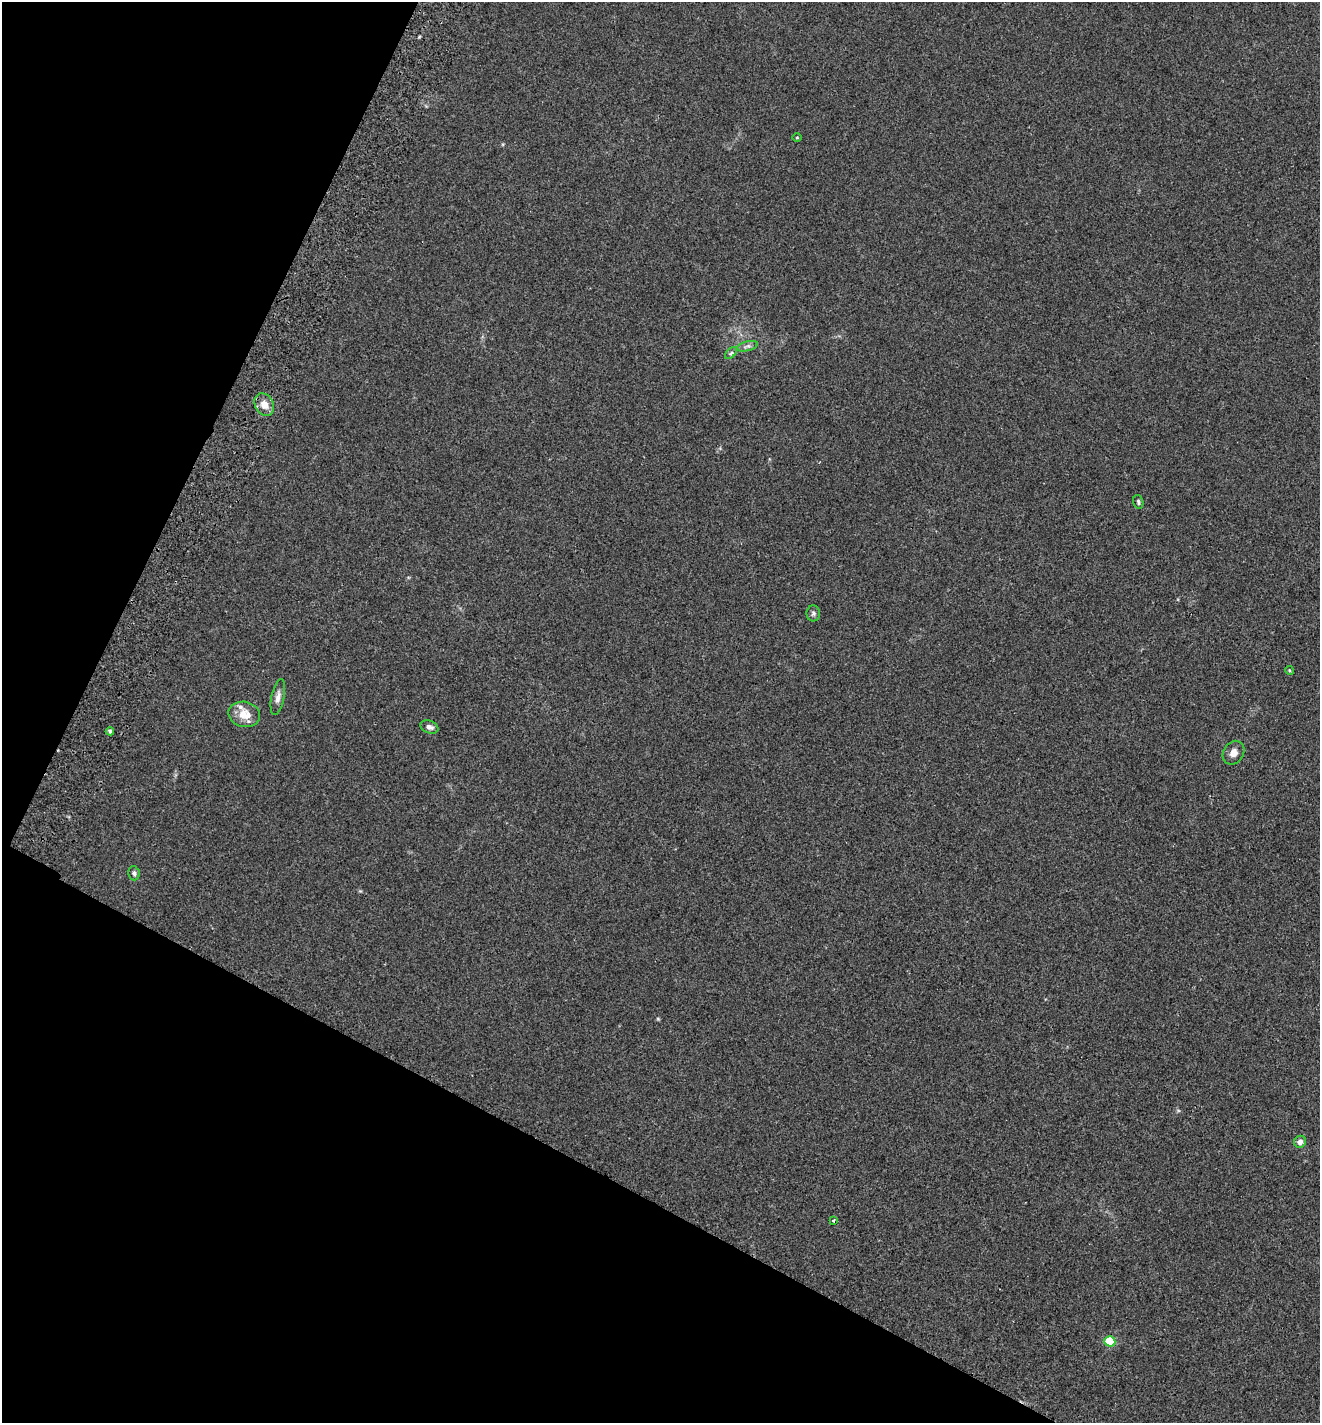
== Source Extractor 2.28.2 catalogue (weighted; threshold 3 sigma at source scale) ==
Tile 9 of 4 x 4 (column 1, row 3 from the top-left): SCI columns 200-1517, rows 1455-2875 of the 5803 x 5747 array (HDU 1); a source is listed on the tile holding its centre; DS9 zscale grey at full resolution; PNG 1322 x 1425 px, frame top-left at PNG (2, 2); each listed source drawn as its Kron ellipse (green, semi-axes under 4 px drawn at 4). Shown black and unused: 26% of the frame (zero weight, under 2 of 3 exposures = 3% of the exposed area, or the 3 px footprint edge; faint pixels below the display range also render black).
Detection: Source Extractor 2.28.2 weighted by HDU 2 'WHT'; one run over the whole footprint, this tile lists its part. Background 0.0531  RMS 0.0077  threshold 0.0346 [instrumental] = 3 sigma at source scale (4.5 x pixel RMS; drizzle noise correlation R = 1.50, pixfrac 1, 0.05/0.05 arcsec/px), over >= 5 px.
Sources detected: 17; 1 inside a brighter listed object's ellipse — not listed separately; the other 16 listed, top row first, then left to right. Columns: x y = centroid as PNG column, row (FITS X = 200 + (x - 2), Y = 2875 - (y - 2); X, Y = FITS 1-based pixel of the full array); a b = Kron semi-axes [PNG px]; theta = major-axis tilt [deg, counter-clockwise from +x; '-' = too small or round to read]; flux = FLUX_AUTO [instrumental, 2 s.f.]
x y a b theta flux
797 137 5 3 - 0.62
747 346 11 5 14 2.4
731 353 7 4 45 1.3
264 404 12 9 -60 7.9
1138 502 7 5 -74 1.5
813 613 8 7 - 1.9
1289 670 4 3 - 0.83
278 697 18 6 79 4.3
244 714 16 12 -14 12
429 727 9 6 -20 3.1
110 731 4 3 - 2.7
1234 753 12 10 57 5.2
134 873 7 5 -75 1.6
1300 1142 6 5 - 3.3
833 1221 3 3 - 9.5
1110 1341 5 5 - 49